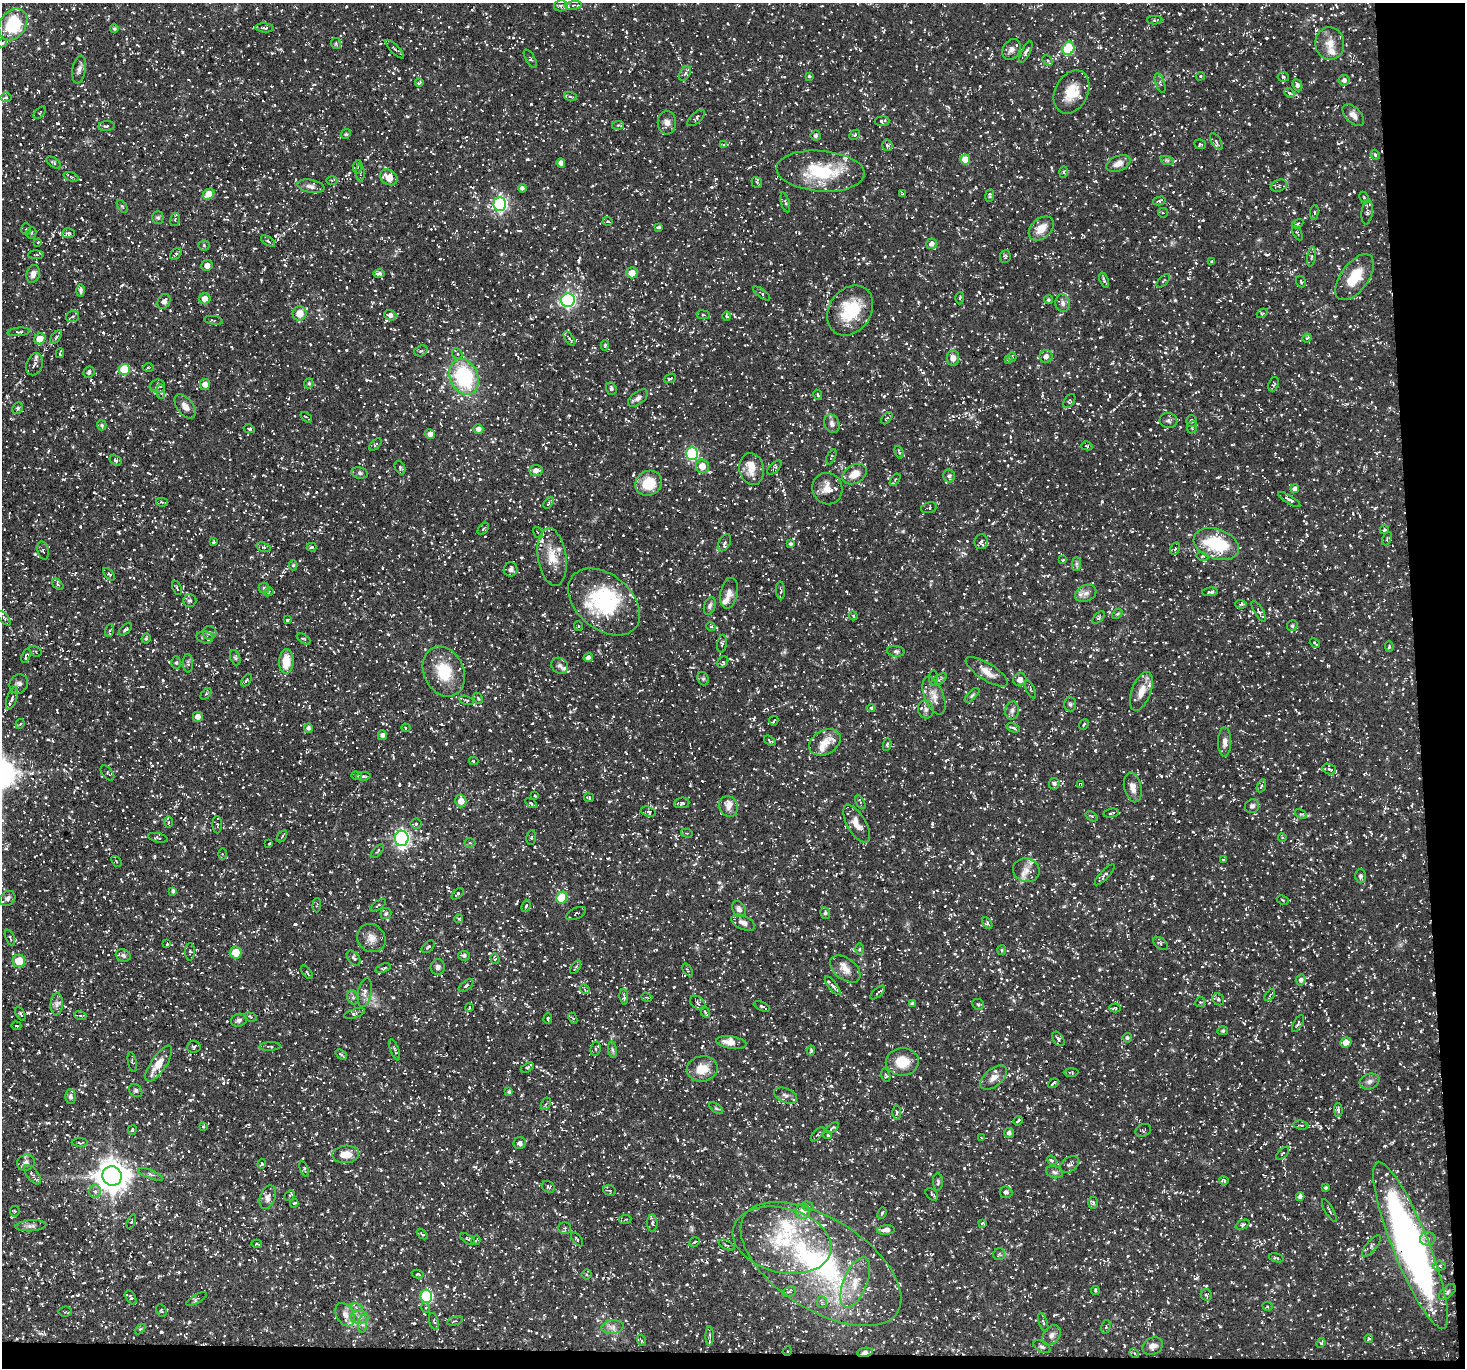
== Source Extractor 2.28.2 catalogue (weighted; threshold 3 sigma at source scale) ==
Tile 9 of 3 x 3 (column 3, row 3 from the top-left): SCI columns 2926-4388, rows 144-1509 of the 4388 x 4367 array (HDU 1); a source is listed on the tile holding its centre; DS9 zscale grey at full resolution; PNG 1467 x 1370 px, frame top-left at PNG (2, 3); each listed source drawn as its Kron ellipse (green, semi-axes under 4 px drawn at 4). Shown black and unused: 4% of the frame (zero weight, under 3 of 5 exposures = <1% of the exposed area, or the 3 px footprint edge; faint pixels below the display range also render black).
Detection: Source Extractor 2.28.2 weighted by HDU 2 'WHT'; one run over the whole footprint, this tile lists its part. Background 0.0748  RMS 0.0041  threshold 0.0183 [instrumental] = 3 sigma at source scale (4.5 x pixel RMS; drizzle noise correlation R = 1.50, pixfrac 1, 0.05/0.05 arcsec/px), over >= 5 px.
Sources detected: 1579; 2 inside a brighter object's white glare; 75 cosmic-ray / hot-pixel residue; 2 long thin detections or spike segments (spike, bleed or trail) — neither listed nor drawn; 47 inside a brighter listed object's ellipse — not listed separately; of the other 1453, all 500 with FLUX_AUTO >= 0.54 (the completeness limit of this list) listed and drawn (953 fainter detections not listed), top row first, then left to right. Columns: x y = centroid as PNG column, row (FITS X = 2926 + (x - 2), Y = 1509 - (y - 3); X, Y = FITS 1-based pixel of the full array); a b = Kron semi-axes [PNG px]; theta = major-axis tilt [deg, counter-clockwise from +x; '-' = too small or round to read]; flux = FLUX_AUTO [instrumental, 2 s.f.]
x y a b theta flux
573 5 8 3 9 0.78
561 6 6 5 - 0.89
1155 20 7 4 -1 0.61
13 24 17 13 55 23
265 28 9 4 -4 0.95
114 29 4 4 - 0.69
2 43 5 3 - 0.97
336 43 5 5 - 0.59
1330 43 16 14 -82 5.2
1068 48 7 5 68 24
395 49 12 2 -45 0.77
1012 49 11 8 57 2.1
1026 52 12 4 64 1.2
530 59 10 4 -58 0.83
1048 60 6 4 -47 0.66
79 70 14 6 81 1.8
685 73 8 5 60 1.1
809 76 4 3 - 0.57
1200 76 4 4 - 0.58
1283 77 6 5 - 0.64
1344 80 5 5 - 1.6
419 83 4 3 - 0.55
1160 83 10 4 -71 1.1
1297 85 6 4 -65 1.4
1072 92 23 16 62 9.5
1289 93 6 4 -42 1
6 97 5 5 - 0.83
571 97 6 3 -19 0.61
40 113 7 4 46 0.66
1353 115 13 7 -46 2.5
696 118 10 5 43 1
882 121 7 4 6 0.97
667 123 12 9 90 2.6
618 125 6 4 6 0.6
106 126 8 5 6 0.87
346 134 5 4 - 0.57
855 135 6 4 44 0.68
816 136 5 5 - 0.99
1216 142 9 5 -57 1.3
1200 144 6 5 - 0.54
724 145 3 3 - 0.9
887 145 6 5 - 0.77
1375 155 5 3 - 0.63
965 159 5 5 - 6.4
1167 160 7 4 -18 0.76
54 163 8 4 -37 0.69
561 163 4 4 - 1.9
1118 163 13 7 23 3.2
357 167 7 4 83 0.71
820 171 44 20 -4 27
1063 172 6 4 88 0.59
360 173 9 4 -88 0.6
71 177 8 4 -19 0.68
389 177 9 7 -34 6
332 180 5 3 - 0.57
757 182 6 5 - 0.62
311 186 14 6 -10 2.1
1279 186 8 6 21 0.99
522 188 4 4 - 1.1
209 194 6 5 - 6.8
903 194 4 3 - 0.59
990 195 6 4 82 0.73
1364 197 6 3 -65 0.56
1159 201 6 4 14 0.59
785 202 10 3 -75 0.66
500 204 7 6 - 98
122 206 7 3 -54 0.54
1314 212 7 3 83 0.56
1367 212 12 5 84 1.3
1163 213 5 4 - 0.57
158 218 6 5 - 0.81
175 220 7 5 73 0.79
608 221 5 3 - 0.61
1297 224 6 4 28 0.71
659 227 4 3 - 0.57
1041 228 14 10 42 5.7
26 229 6 5 - 0.77
31 233 6 5 - 0.71
68 233 6 5 - 0.95
1297 233 8 3 -60 0.56
268 241 8 3 -33 0.78
38 242 4 4 - 0.62
932 244 5 5 - 1.8
204 245 5 5 - 0.77
176 254 7 4 47 0.75
36 255 8 4 -1 0.78
1005 257 6 5 - 0.72
1311 257 10 4 80 0.81
1212 261 4 3 - 0.57
207 265 6 5 - 2.2
379 273 6 3 0 0.92
632 273 5 5 - 5.4
33 274 9 6 73 2
1355 277 26 14 53 12
1104 280 8 4 -71 0.75
1163 281 8 3 45 0.7
1301 281 6 4 -63 0.78
80 290 6 4 -89 1.2
762 294 10 4 -36 0.82
960 298 6 3 88 0.61
205 299 6 5 - 3.4
568 300 7 6 - 98
1048 300 4 4 - 0.69
164 301 8 6 61 1.9
1063 303 9 7 -77 1.7
850 310 27 21 55 18
299 313 7 7 - 6.5
1262 313 6 4 28 0.59
390 315 6 5 - 2
703 315 7 3 -8 0.59
72 316 6 5 - 0.85
726 316 4 3 - 0.71
214 320 9 3 -9 0.58
19 332 11 4 5 0.95
56 337 8 4 54 0.74
1307 338 5 4 - 0.6
40 339 6 5 - 5.5
569 339 8 4 -54 1
605 345 5 4 - 0.6
421 351 7 5 20 0.88
60 353 5 2 - 0.55
457 354 5 5 - 0.77
1046 356 6 6 - 2.2
1012 357 5 4 - 0.56
953 358 8 6 -82 2.7
1008 359 4 3 - 0.56
35 364 11 8 68 1.8
149 368 5 4 - 0.58
124 369 5 5 - 15
89 372 6 5 - 1.1
464 377 19 14 -66 35
670 378 6 3 23 0.6
309 383 5 4 - 0.68
205 384 5 5 - 3.2
1274 384 7 5 69 0.86
157 386 7 6 - 1.7
611 388 6 5 - 1.1
161 392 7 4 -86 0.92
818 395 5 3 - 0.55
638 398 11 6 38 1.5
1069 401 8 5 56 0.72
185 406 14 8 -53 3.1
18 408 6 5 - 0.87
306 417 7 2 -40 0.63
887 418 7 4 50 0.78
1168 421 9 7 -12 1.2
1191 421 6 5 - 1.2
832 424 9 7 -70 1.8
102 425 5 5 - 0.74
1192 427 6 4 67 0.72
249 429 5 3 - 0.66
478 429 5 5 - 2.2
430 434 5 4 - 2
375 444 8 4 47 0.74
1087 446 6 4 -13 0.55
899 452 6 3 -69 0.66
692 454 6 6 - 41
831 457 8 4 64 0.68
116 460 6 4 -32 0.78
702 466 7 6 - 5.2
400 467 7 5 -65 0.79
774 468 9 4 44 0.86
752 469 16 12 -80 5.3
536 471 6 5 - 2.5
360 473 8 5 -11 0.9
855 474 13 9 31 4.9
949 476 6 5 - 1.2
895 480 7 3 55 0.57
648 483 14 12 28 11
827 489 16 15 - 5.4
1295 489 4 4 - 1.5
1289 500 13 4 -31 1.4
162 502 6 4 -11 0.66
549 503 6 4 58 0.84
929 508 8 5 15 0.71
483 529 7 4 48 0.81
1384 530 5 4 - 0.64
538 532 6 3 -58 0.62
1387 538 7 4 66 0.55
214 542 3 3 - 0.67
981 542 7 6 - 1.3
724 543 9 5 59 1.2
790 544 4 3 - 0.84
1216 544 23 15 -19 23
264 547 7 4 -18 0.8
312 547 5 3 - 0.62
1175 549 6 4 63 0.82
43 550 9 5 -78 0.94
1203 556 6 3 -15 0.81
552 557 29 14 -81 8.9
1063 560 3 3 - 0.59
1076 564 7 4 90 0.89
293 565 5 4 - 0.62
511 569 7 7 - 1.5
109 574 7 3 -52 0.73
58 584 7 4 -46 0.73
177 588 7 3 -69 0.58
264 588 5 5 - 0.68
781 590 9 4 -88 0.77
268 592 5 4 - 0.79
1210 592 8 4 4 0.96
729 593 15 8 78 2.7
1086 593 11 8 26 2.3
190 600 7 6 - 0.94
604 602 41 27 -40 34
1241 604 6 4 -4 0.65
710 606 9 5 71 1.2
1259 611 12 4 -59 1.2
1117 614 6 4 42 0.57
853 616 4 3 - 0.59
1099 617 8 4 45 0.68
4 618 8 4 -52 0.65
287 620 3 3 - 0.69
578 626 5 4 - 0.59
711 626 5 4 - 0.69
1292 626 5 5 - 0.93
126 629 8 4 41 0.73
109 630 7 4 71 0.78
209 633 7 7 - 1.1
205 637 8 6 -12 1.4
146 638 5 4 - 0.64
304 639 8 4 -34 0.61
1315 643 5 2 - 0.54
722 644 9 4 84 0.71
1389 647 5 4 - 0.89
35 651 6 5 - 0.58
896 651 9 5 -6 1.1
26 656 8 3 72 0.85
235 658 8 5 -69 0.79
588 658 4 4 - 1.4
286 661 12 7 87 8
723 662 6 5 - 0.71
176 663 6 5 - 0.67
188 663 9 5 -87 0.95
560 666 9 7 -43 1.7
444 672 26 20 -65 14
987 672 24 8 -32 4.4
934 678 8 3 -89 0.66
703 679 7 5 -69 0.85
246 680 7 4 54 0.75
939 680 9 4 33 0.96
1020 680 6 6 - 2.8
19 684 10 9 - 1.6
1031 689 9 3 -66 0.59
1141 691 20 9 69 5.1
206 694 6 4 44 0.61
972 695 9 4 45 0.81
934 696 20 9 -68 4
12 698 11 5 72 1.7
478 698 6 4 -63 0.58
466 700 8 3 -15 0.69
1070 704 7 6 - 0.9
871 708 4 3 - 0.66
926 709 9 7 -77 1.6
1012 710 9 7 81 1.5
198 717 5 5 - 2.5
774 721 5 3 - 0.58
20 724 5 4 - 0.54
1084 724 6 3 50 0.57
309 728 5 4 - 1.3
406 728 4 4 - 0.71
1013 728 7 3 -21 0.69
382 735 5 4 - 1.2
770 741 6 3 -36 0.69
825 742 17 12 28 5
1225 742 15 6 90 2.2
887 745 6 4 80 0.63
474 761 4 4 - 0.62
1329 769 7 5 -21 0.94
107 773 9 5 -52 0.98
356 776 5 4 - 0.65
363 776 7 4 8 0.73
1054 784 6 5 - 1.1
1081 784 3 2 - 0.56
1261 786 7 4 66 0.65
1133 787 15 8 -77 3.1
535 796 3 3 - 0.56
589 798 5 3 - 0.64
461 801 6 5 - 3.8
860 802 8 3 -62 0.54
531 803 6 4 -33 0.69
682 803 8 5 7 1.1
728 806 10 9 - 2.5
1252 806 7 6 - 1.4
648 812 8 5 -18 1
1111 813 8 3 10 0.77
1301 814 6 4 -31 0.57
1092 816 7 4 -33 0.55
169 822 6 4 89 0.61
416 824 5 5 - 0.71
857 824 21 9 -59 4.7
217 825 8 4 -89 0.82
687 833 6 4 -14 0.6
282 836 7 3 55 0.6
531 837 7 5 82 0.76
1282 837 4 4 - 0.96
158 838 10 4 -12 0.83
402 838 7 7 - 120
470 843 5 5 - 0.64
269 844 3 2 - 0.55
377 851 8 4 46 0.69
222 854 6 4 -89 0.6
1223 859 3 2 - 0.55
116 861 6 3 -52 0.58
1026 870 13 12 - 3.9
1105 875 14 4 47 1.1
1361 876 6 5 - 1
173 891 4 4 - 1
458 894 7 4 42 0.89
7 898 8 6 38 1.3
562 898 6 5 - 16
1283 900 6 3 -28 0.55
317 905 7 4 87 0.77
378 905 9 4 35 0.86
526 906 6 4 72 0.83
739 909 8 6 -64 1.4
576 913 10 5 25 1.2
825 913 6 5 - 0.97
386 914 5 5 - 1
458 919 4 3 - 0.58
743 923 13 7 -25 2.5
987 923 6 4 -57 0.8
10 937 8 3 -67 0.62
371 938 15 13 -42 3.8
1160 943 8 5 -38 0.95
167 944 3 3 - 0.56
428 947 8 4 42 0.79
859 949 6 4 89 0.56
1002 950 5 4 - 0.57
190 952 8 5 89 0.75
236 953 6 6 - 7.6
123 955 8 6 -24 1.1
464 956 6 5 - 1.1
354 958 9 5 -49 0.93
495 959 5 4 - 0.72
19 961 6 6 - 9.7
438 967 8 7 - 1.4
576 967 8 3 56 0.7
383 968 8 4 18 0.9
845 969 17 10 -38 4.1
688 970 7 4 -56 0.76
307 972 8 3 -52 0.56
1301 980 5 5 - 1.4
466 986 8 4 37 0.99
833 986 11 4 -52 1.4
585 989 5 4 - 0.69
365 992 15 7 79 2.2
878 992 9 3 42 0.72
1270 995 7 3 54 0.6
353 997 7 5 -68 1.1
624 997 8 4 -84 0.77
647 997 6 4 -19 0.55
1218 999 6 5 - 0.81
1200 1002 5 4 - 0.64
698 1003 8 6 -38 1
57 1004 11 6 86 1.9
913 1004 4 3 - 1.2
978 1004 6 5 - 0.65
762 1006 8 3 -22 0.87
469 1008 4 3 - 0.61
1115 1008 5 4 - 0.59
705 1012 6 3 -64 0.63
354 1013 11 4 18 1
20 1014 7 4 -63 0.79
80 1015 6 4 -19 0.59
250 1017 6 4 -22 0.61
573 1018 6 4 -66 0.83
548 1019 5 4 - 1.4
239 1020 8 6 18 1.2
1298 1023 9 4 62 0.71
16 1026 5 4 - 0.54
1223 1031 5 4 - 0.64
1127 1038 4 4 - 0.8
1058 1039 8 5 -55 1.1
731 1042 15 6 -9 3.3
1346 1042 6 5 - 4.4
270 1046 10 4 2 0.8
194 1047 7 6 - 0.81
596 1049 7 5 83 0.81
395 1050 11 3 -70 0.91
612 1050 8 4 -81 0.88
811 1051 5 3 - 0.55
341 1054 6 3 -38 0.96
132 1062 10 3 -79 0.63
902 1062 16 14 3 8.6
159 1064 21 8 57 6.3
527 1068 7 4 29 0.61
702 1069 15 12 9 7
1071 1072 7 3 1 0.57
886 1075 7 4 -76 0.56
994 1078 16 9 39 3.3
1369 1081 10 7 21 1.8
1053 1083 5 2 - 0.73
136 1090 7 6 - 0.93
509 1092 4 4 - 0.68
786 1095 12 7 -22 1.7
70 1096 7 5 -90 1.1
546 1104 6 4 62 0.9
716 1108 8 4 -34 0.7
1338 1110 7 4 -88 0.88
897 1112 7 4 -88 0.71
1018 1121 5 2 - 0.56
1301 1125 7 4 -8 0.7
203 1126 4 3 - 0.57
832 1128 7 3 36 0.63
132 1130 5 3 - 0.58
1143 1130 8 6 25 0.95
1009 1133 5 5 - 1.4
818 1134 9 2 47 0.59
827 1135 4 3 - 0.55
982 1138 4 2 - 0.57
80 1143 8 4 -1 0.71
520 1143 6 6 - 1.4
1283 1153 8 3 46 0.55
346 1154 13 8 4 5.8
1052 1160 5 3 - 0.59
26 1163 9 8 - 1.8
262 1164 5 3 - 0.77
1070 1164 10 7 34 1.5
304 1169 8 3 -71 0.58
1054 1172 8 6 -16 1.1
151 1174 13 4 -22 1.2
33 1175 11 5 -52 1.3
112 1176 10 9 - 690
1224 1181 5 4 - 0.72
938 1182 8 5 -90 0.82
548 1187 7 5 -32 0.84
1326 1188 4 4 - 0.77
610 1190 6 5 - 0.63
95 1191 6 6 - 1.3
1006 1192 6 5 - 1.4
932 1194 7 5 -45 1
290 1195 6 4 44 0.63
268 1197 12 7 71 2.7
1300 1197 4 4 - 1.6
294 1203 4 3 - 0.78
1093 1203 6 5 - 0.78
808 1206 6 4 -20 0.76
1329 1210 13 2 -60 0.68
15 1211 5 4 - 0.55
803 1211 7 7 - 3.9
882 1213 6 3 69 0.65
625 1219 6 4 7 0.6
131 1222 7 4 67 0.68
652 1223 8 5 90 1.1
982 1223 3 3 - 0.65
1243 1225 7 4 24 0.87
31 1226 15 5 4 1.9
565 1228 6 5 - 0.91
886 1230 9 4 6 2.1
422 1234 6 3 -38 0.75
468 1239 8 3 -34 0.58
577 1239 8 3 -52 0.58
1428 1239 8 6 12 1.5
476 1240 5 3 - 0.58
782 1240 50 32 -14 37
694 1242 5 3 - 0.59
257 1244 5 2 - 0.55
727 1245 9 3 -26 0.68
1411 1245 89 18 -68 230
1371 1246 13 5 51 1.4
999 1254 6 5 - 0.72
1276 1258 7 3 -16 0.6
821 1264 90 45 -32 93
1439 1266 6 4 0 0.85
418 1274 6 4 -13 0.63
586 1274 5 5 - 0.81
855 1283 27 12 68 8.2
1095 1290 4 3 - 0.56
789 1292 7 5 26 0.86
1447 1292 10 5 42 1.3
1206 1295 6 5 - 0.67
426 1296 6 6 - 38
131 1297 8 4 -60 0.95
196 1299 11 4 30 0.92
822 1302 6 5 - 0.88
1268 1306 5 4 - 0.68
356 1307 6 4 -20 0.74
426 1308 5 4 - 0.58
161 1311 6 5 - 0.62
65 1312 7 5 6 0.67
345 1315 12 8 -60 2.9
360 1317 9 6 0 1.9
434 1321 9 4 -73 0.84
455 1321 8 3 13 0.62
1043 1322 10 4 -71 0.81
363 1324 9 4 82 1.2
612 1327 11 7 7 2.2
1106 1327 7 4 76 0.63
140 1329 6 4 44 0.57
1052 1335 11 8 55 1.8
710 1336 9 3 -90 0.88
1369 1338 4 3 - 0.56
641 1341 6 3 -71 0.54
1321 1343 5 4 - 0.58
1153 1346 11 8 26 2.3
1042 1347 9 5 -28 1.1
787 1351 5 4 - 0.69
865 1352 8 4 9 1.7
1134 1353 5 4 - 0.58
Overlapping masked pixels (flux is a lower limit): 5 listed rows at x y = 638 398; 731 1042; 1411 1245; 787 1351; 865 1352
Isophote crosses this tile's border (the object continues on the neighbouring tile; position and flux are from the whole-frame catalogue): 1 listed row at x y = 2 43
Unlisted compact peaks at least as high as the median listed source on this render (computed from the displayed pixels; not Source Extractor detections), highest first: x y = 506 230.